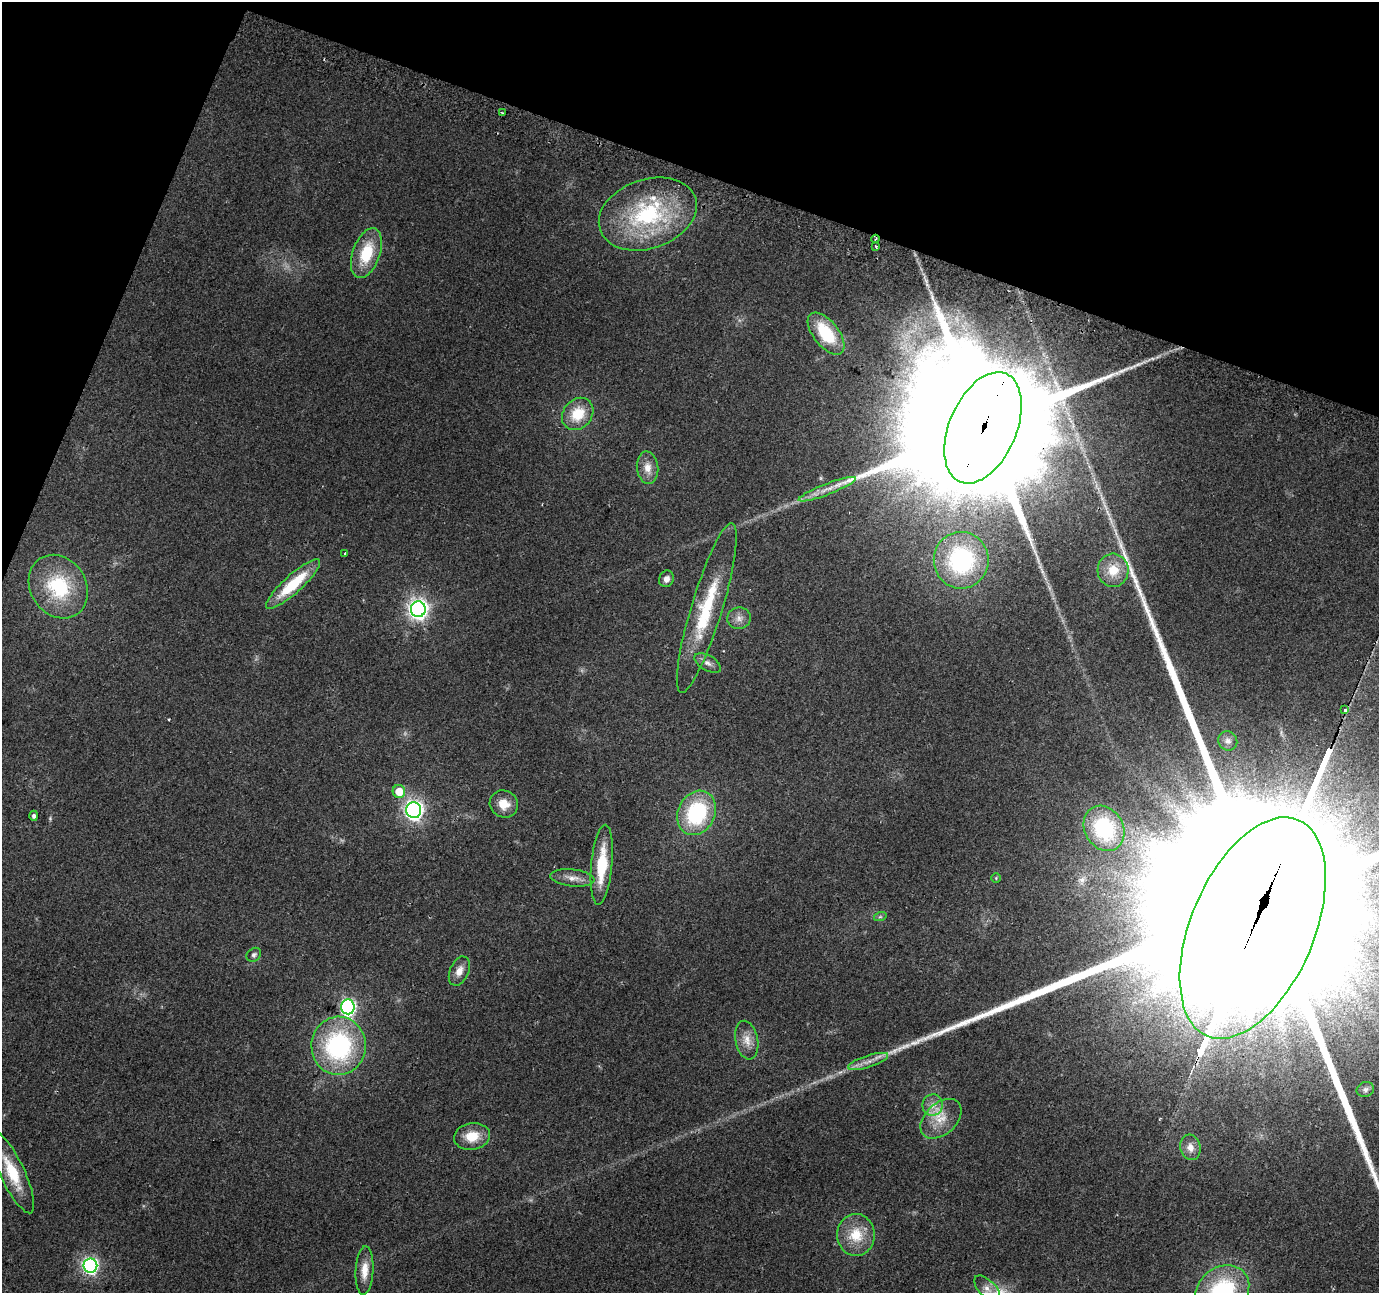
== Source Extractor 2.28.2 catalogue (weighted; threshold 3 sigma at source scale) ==
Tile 2 of 4 x 4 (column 2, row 1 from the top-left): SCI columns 1399-2775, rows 4182-5472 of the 5541 x 5715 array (HDU 1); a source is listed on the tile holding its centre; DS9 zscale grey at full resolution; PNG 1381 x 1295 px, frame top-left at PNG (2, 2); each listed source drawn as its Kron ellipse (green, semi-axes under 4 px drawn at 4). Shown black and unused: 18% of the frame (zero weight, under 2 of 3 exposures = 2% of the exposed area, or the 3 px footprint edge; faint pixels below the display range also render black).
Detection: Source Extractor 2.28.2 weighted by HDU 2 'WHT'; one run over the whole footprint, this tile lists its part. Background 0.0562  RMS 0.0084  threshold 0.0379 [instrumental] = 3 sigma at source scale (4.5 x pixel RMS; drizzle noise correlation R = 1.50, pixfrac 1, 0.0396/0.0396 arcsec/px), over >= 5 px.
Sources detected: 55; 1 cosmic-ray / hot-pixel residue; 1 long thin detection or spike segment (spike, bleed or trail) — neither listed nor drawn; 3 inside a brighter listed object's ellipse — not listed separately; the other 50 listed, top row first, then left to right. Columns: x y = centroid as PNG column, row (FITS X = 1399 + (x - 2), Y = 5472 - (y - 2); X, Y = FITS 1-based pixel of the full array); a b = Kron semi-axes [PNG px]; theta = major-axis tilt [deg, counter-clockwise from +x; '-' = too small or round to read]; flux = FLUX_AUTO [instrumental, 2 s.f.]
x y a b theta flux
502 113 3 2 - 1.1
648 214 50 34 19 99
875 239 4 2 - 1.2
876 246 3 3 - 3.1
366 253 26 13 70 34
826 334 25 12 -52 43
578 414 17 14 49 23
983 428 59 33 66 72000
648 468 16 10 -85 9
827 489 30 5 21 10
345 553 3 2 - 1.7
961 560 28 27 - 110
1113 570 16 15 - 19
666 579 8 7 - 4.5
293 584 35 9 42 40
58 587 33 28 -56 60
707 608 88 15 73 59
418 609 8 7 - 450
739 618 12 10 7 5.8
708 663 14 7 -30 4.5
1345 710 3 3 - 450
1228 741 10 9 - 3.7
399 791 6 6 - 15
504 804 14 13 - 12
414 810 8 7 - 370
697 813 23 18 64 77
34 816 5 4 - 2.1
1104 828 24 19 -59 67
602 865 40 10 85 35
572 878 22 8 -6 7.6
996 878 5 5 - 0.99
880 917 6 4 19 1.3
1253 928 117 61 67 210000
254 955 8 6 39 2.2
459 971 15 9 66 7.5
348 1007 7 7 - 200
747 1040 19 11 -79 10
339 1046 29 27 88 120
868 1061 21 6 18 7
1365 1090 9 7 20 3.1
933 1105 11 10 - 7.4
941 1119 24 15 42 19
472 1136 18 13 10 17
1190 1147 13 10 -76 7.1
12 1173 44 12 -65 30
856 1235 21 19 -88 24
90 1266 7 7 - 230
365 1271 24 9 87 12
987 1288 16 8 -46 7.6
1222 1291 29 23 38 92
Overlapping masked pixels (flux is a lower limit): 4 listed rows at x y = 875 239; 983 428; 1345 710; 1253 928
Isophote crosses this tile's border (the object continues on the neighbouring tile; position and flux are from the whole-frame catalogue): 2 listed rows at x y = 1253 928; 1222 1291